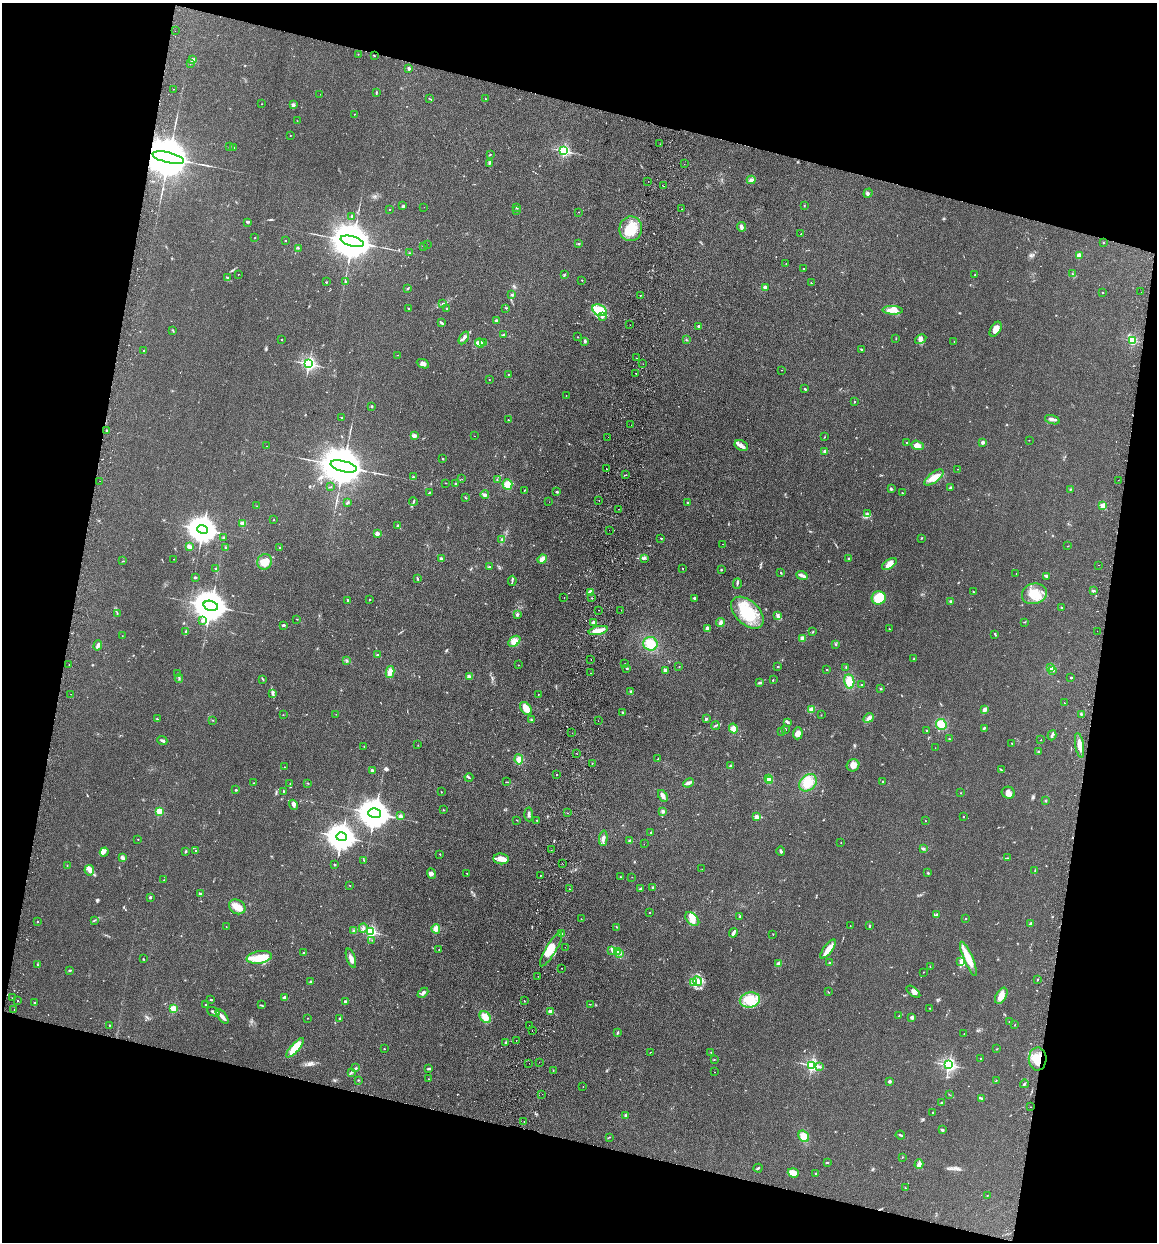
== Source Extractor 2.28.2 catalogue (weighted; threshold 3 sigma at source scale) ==
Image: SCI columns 177-4793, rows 14-4971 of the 5089 x 4985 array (HDU 1 of 3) = the unmasked area's bounding box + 8 px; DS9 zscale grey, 4 x 4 block average (1 PNG px = mean of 4 x 4 image px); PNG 1159 x 1244 px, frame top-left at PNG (2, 3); each listed source drawn as its Kron ellipse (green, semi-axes under 4 px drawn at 4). Shown black and unused: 28% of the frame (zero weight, under 2 of 3 exposures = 3% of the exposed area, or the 3 px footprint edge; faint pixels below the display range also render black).
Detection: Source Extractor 2.28.2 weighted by HDU 2 'WHT'. Background 0.183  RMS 0.012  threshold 0.0541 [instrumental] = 3 sigma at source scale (4.5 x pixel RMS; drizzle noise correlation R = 1.50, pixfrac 1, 0.05/0.05 arcsec/px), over >= 5 px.
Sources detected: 645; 3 too faint to see at this stretch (4 x 4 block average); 22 cosmic-ray / hot-pixel residue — neither listed nor drawn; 8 coinciding with a brighter row at this scale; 39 inside a brighter listed object's ellipse — not listed separately; of the other 573, all 500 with FLUX_AUTO >= 1.68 (the completeness limit of this list) listed and drawn (73 fainter detections not listed), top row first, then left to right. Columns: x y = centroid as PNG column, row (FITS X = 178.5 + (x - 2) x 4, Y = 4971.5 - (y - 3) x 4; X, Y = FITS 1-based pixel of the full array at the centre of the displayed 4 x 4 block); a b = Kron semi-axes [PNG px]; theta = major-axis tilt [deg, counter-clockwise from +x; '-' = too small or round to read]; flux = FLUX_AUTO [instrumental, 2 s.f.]
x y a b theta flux
175 31 2 2 - 1.9
358 54 2 2 - 2.3
374 56 2 2 - 3.6
193 60 3 2 - 9.3
190 63 2 2 - 1.8
409 68 2 2 - 55
173 89 2 2 - 2.5
376 92 2 2 - 2.9
320 94 2 2 - 2.2
430 99 2 2 - 3.9
486 99 2 2 - 3.2
262 104 2 2 - 4.2
293 105 2 2 - 96
354 114 2 2 - 4.2
297 121 2 2 - 1.8
290 135 2 2 - 3.1
660 144 2 2 - 1.8
230 147 2 2 - 3.9
234 148 2 2 - 2.6
564 151 2 2 - 1300
490 154 2 2 - 5.6
168 158 16 5 -14 63000
490 163 2 2 - 5.6
684 164 2 2 - 3
751 180 4 3 - 21
648 181 2 2 - 2.4
663 186 2 2 - 2.3
868 193 5 3 - 11
804 205 2 2 - 2.1
403 206 3 3 - 8.3
424 207 2 2 - 2
517 207 3 2 - 8.5
389 209 2 2 - 5.6
682 209 2 2 - 2.2
517 210 2 2 - 3.9
578 212 2 2 - 1.7
352 217 4 2 - 6.8
248 222 3 2 - 6.5
741 227 5 4 - 16
631 229 12 11 - 180
801 234 2 2 - 2.6
255 238 2 2 - 2.8
285 241 2 2 - 3.5
352 241 12 5 -15 38000
1103 242 2 2 - 2.4
427 244 2 2 - 2.6
578 244 3 2 - 6.8
423 246 2 2 - 2.3
298 248 2 2 - 4.4
410 253 2 2 - 4.5
1079 255 2 2 - 170
786 263 2 2 - 2.8
804 269 2 2 - 12
238 274 2 2 - 2.9
975 274 2 2 - 2.6
1072 274 3 2 - 4.4
564 275 2 2 - 4.5
228 278 3 2 - 7.5
582 280 2 2 - 8.6
346 281 2 2 - 5.8
326 282 2 2 - 4
811 283 2 2 - 5.5
765 287 2 2 - 71
408 289 3 2 - 5.8
1141 292 2 2 - 9.7
1103 293 2 2 - 5.1
512 295 3 2 - 6.1
640 295 2 2 - 2.8
443 303 3 2 - 5.2
408 308 2 2 - 3.5
447 308 2 2 - 8.9
506 308 2 2 - 3.7
599 310 7 5 -28 130
893 310 10 4 -2 71
602 317 4 3 - 15
496 321 3 2 - 8.9
441 323 4 2 - 12
630 325 2 2 - 1.8
699 326 3 2 - 16
996 329 8 5 57 46
173 330 3 2 - 4.7
504 334 2 2 - 4.2
578 337 2 2 - 2.8
464 338 7 2 57 14
281 339 2 2 - 6.3
896 339 2 2 - 2
921 339 6 3 29 16
686 340 2 2 - 3.5
1133 340 2 2 - 640
585 341 4 2 - 11
484 342 3 2 - 7.4
954 342 2 2 - 1.8
480 343 5 2 - 18
861 349 3 2 - 4.9
143 351 2 2 - 4.3
397 355 2 2 - 1.7
637 358 2 2 - 4
309 364 2 2 - 1900
423 364 6 4 -23 30
643 364 2 2 - 3.1
781 370 2 2 - 1.7
635 373 2 2 - 5.5
508 374 2 2 - 3.6
489 379 2 2 - 2.7
805 389 2 2 - 8
566 395 2 2 - 2.6
854 401 2 2 - 8
372 406 2 2 - 6.7
342 418 2 2 - 5.2
508 420 2 2 - 8.2
1052 420 8 3 -18 20
631 425 2 2 - 3.1
106 430 2 2 - 18
414 436 3 3 - 21
474 436 2 2 - 8.5
608 437 2 2 - 2.3
824 437 2 2 - 3.3
1029 440 2 2 - 1.8
906 442 2 2 - 3.2
983 442 2 2 - 84
741 445 7 5 -28 30
918 445 6 4 -19 47
266 446 2 2 - 2.4
825 451 2 2 - 110
443 459 2 2 - 12
344 466 13 5 -14 47000
606 469 2 2 - 7.4
958 469 2 2 - 1.9
625 475 2 2 - 15
413 477 2 2 - 6.7
934 477 11 5 37 63
462 479 2 2 - 1.8
497 480 2 2 - 3.2
1118 480 2 2 - 1.8
100 481 2 2 - 3.9
446 483 2 2 - 2.2
456 484 3 2 - 8.9
507 485 5 5 - 63
331 487 2 2 - 4.9
950 488 3 2 - 5.2
891 489 3 2 - 8.6
1070 489 2 2 - 4.2
524 490 2 2 - 4.9
557 492 3 2 - 9.1
429 493 3 2 - 9.4
902 493 2 2 - 11
485 495 4 3 - 17
465 498 3 2 - 2.6
599 500 2 2 - 2.8
413 501 4 2 - 5.6
347 502 3 2 - 10
549 502 2 2 - 3.6
688 503 3 2 - 5.5
257 506 2 2 - 1.7
1103 506 2 2 - 260
619 509 2 2 - 1.8
868 514 3 2 - 7.4
273 520 2 2 - 2.7
243 524 2 2 - 170
398 526 3 2 - 6.8
203 529 5 4 - 11000
609 530 2 2 - 1.8
377 534 2 2 - 110
223 537 2 2 - 3.9
661 538 2 2 - 13
921 538 2 2 - 3.9
502 539 2 2 - 4.2
722 544 2 2 - 1.9
1067 546 2 2 - 2.2
189 547 3 3 - 21
226 548 3 2 - 5.2
280 548 2 2 - 25
441 558 3 2 - 12
645 558 3 2 - 8.7
849 558 2 2 - 6
174 559 2 2 - 1.9
542 559 5 3 - 45
123 561 3 2 - 3.2
265 562 8 7 - 110
889 564 8 4 35 68
1099 565 2 2 - 7.5
489 567 3 2 - 7.5
683 568 2 2 - 2.9
215 569 2 2 - 15
721 570 2 2 - 15
781 573 2 2 - 5.1
1016 574 2 2 - 1.9
802 575 5 2 - 28
1046 576 4 2 - 16
195 577 4 2 - 6
417 579 3 2 - 8.3
512 581 5 2 - 11
737 583 5 2 - 11
1093 591 3 2 - 7.5
590 592 4 3 - 27
974 592 3 2 - 2.7
1034 594 12 10 17 130
564 598 2 2 - 7.6
591 598 2 2 - 2.7
694 598 2 2 - 11
879 598 7 6 - 110
370 599 2 2 - 4.6
348 600 3 2 - 8
951 601 3 2 - 8.3
211 606 7 4 -15 19000
1062 608 4 2 - 5.4
599 610 2 2 - 5.1
621 610 2 2 - 2.5
747 613 19 12 -44 290
117 614 2 2 - 2.1
517 614 3 2 - 14
777 616 3 3 - 13
297 619 2 2 - 3.3
203 620 4 3 - 19
594 622 3 3 - 26
1024 622 2 2 - 3
720 623 5 3 - 20
283 625 3 2 - 10
707 628 3 2 - 22
889 629 2 2 - 3
598 631 9 2 12 110
1097 631 2 2 - 2.9
185 632 4 2 - 7.6
813 632 2 2 - 4.8
995 634 3 2 - 4.5
122 636 2 2 - 2
803 638 3 3 - 20
514 641 7 4 39 50
650 644 7 7 - 92
836 644 2 2 - 4.3
98 645 5 2 - 29
378 655 2 2 - 10
914 659 2 2 - 3.9
347 660 3 2 - 7.3
591 660 2 2 - 2.4
625 664 2 2 - 3.3
69 665 2 2 - 3
519 665 2 2 - 2
679 666 2 2 - 1.9
778 667 2 2 - 4.7
846 667 3 2 - 4.1
627 668 2 2 - 8.1
1051 668 4 3 - 12
665 670 3 3 - 15
827 670 2 2 - 8.5
1052 671 2 2 - 5.2
390 672 6 4 78 46
591 673 2 2 - 1.7
177 674 2 2 - 5.1
469 676 3 2 - 17
179 678 4 2 - 7.2
1071 678 2 2 - 9.2
263 679 3 2 - 4.8
773 680 2 2 - 4
849 681 7 5 -80 81
760 683 4 2 - 11
862 685 2 2 - 4.7
881 689 2 2 - 5.4
631 691 3 2 - 7.6
71 694 2 2 - 2
273 694 2 2 - 4.8
538 695 2 2 - 3.4
1064 703 2 2 - 4.7
526 708 7 4 -52 96
811 709 3 2 - 29
984 710 4 2 - 29
623 712 2 2 - 12
336 714 2 2 - 2
1081 714 2 2 - 5.9
283 715 2 2 - 2.2
821 715 2 2 - 2.1
869 718 5 3 - 19
157 719 2 2 - 4
706 719 2 2 - 9.1
213 720 2 2 - 3.1
531 720 2 2 - 5.9
598 721 2 2 - 2.4
788 722 3 2 - 8.3
941 724 5 5 - 75
715 726 4 2 - 6.9
984 728 3 2 - 10
733 729 5 4 - 38
785 729 2 2 - 4.1
927 730 2 2 - 10
781 731 2 2 - 5.9
572 733 2 2 - 3
798 733 6 5 - 40
1052 735 5 2 - 12
949 739 3 2 - 5.9
162 740 5 2 - 13
1041 740 2 2 - 3.2
1012 743 2 2 - 2.9
418 745 2 2 - 1.9
1079 745 12 3 -80 54
364 746 2 2 - 3.1
935 748 2 2 - 1.8
1039 752 3 2 - 9.6
577 753 2 2 - 1.9
519 759 5 4 - 39
658 759 3 2 - 3.2
592 763 2 2 - 2.5
853 765 6 6 - 49
730 766 3 2 - 6.7
284 767 2 2 - 2.2
372 770 3 3 - 8.5
1001 770 3 2 - 5.3
557 774 2 2 - 30
469 777 4 2 - 7.8
768 779 2 2 - 220
770 781 2 2 - 110
882 781 2 2 - 11
506 782 3 2 - 3.4
253 783 2 2 - 1.9
290 783 2 2 - 1.9
308 783 2 2 - 3.4
688 783 6 2 23 31
808 783 10 7 42 120
236 790 2 2 - 19
283 791 2 2 - 4.6
441 792 2 2 - 1.8
961 793 2 2 - 2.1
1008 793 6 6 - 35
663 796 6 4 -58 29
1045 801 2 2 - 4.1
293 805 5 3 - 15
443 809 2 2 - 2.5
159 811 2 2 - 370
663 811 3 2 - 15
375 813 6 5 - 15000
567 813 2 2 - 2.7
529 814 7 2 -85 15
401 816 2 2 - 40
963 816 2 2 - 6.5
756 817 2 2 - 150
517 820 2 2 - 2.3
536 820 2 2 - 2.9
925 821 2 2 - 2.6
651 832 2 2 - 2.7
342 837 5 4 - 11000
603 838 7 3 85 26
138 839 2 2 - 6.7
630 841 2 2 - 77
841 842 2 2 - 2.2
644 844 2 2 - 1.8
923 849 3 3 - 10
196 850 2 2 - 6.5
551 850 2 2 - 4.7
186 851 2 2 - 13
781 851 5 2 - 9.9
104 852 4 3 - 19
440 854 2 2 - 3.5
122 858 4 3 - 19
1007 858 3 2 - 4.2
501 859 7 5 -7 42
364 860 3 2 - 4.4
562 863 2 2 - 1.8
334 864 2 2 - 6.2
67 866 2 2 - 2.1
702 869 2 2 - 2.1
89 870 5 4 - 28
1035 871 3 2 - 4.5
431 873 5 4 - 19
467 873 2 2 - 2.8
928 873 2 2 - 5.9
540 875 2 2 - 3.2
621 877 2 2 - 4.3
632 877 2 2 - 2
164 880 2 2 - 2.9
350 886 2 2 - 2.9
640 888 2 2 - 10
653 888 2 2 - 41
570 889 2 2 - 9.4
200 893 2 2 - 22
150 897 3 2 - 4.8
237 907 8 7 - 56
649 912 2 2 - 3.6
936 915 2 2 - 7.6
740 916 3 2 - 4.5
966 918 2 2 - 6.6
581 919 2 2 - 2.5
692 919 8 5 -43 52
94 920 3 2 - 4.4
38 922 2 2 - 2.9
1030 924 3 2 - 13
850 926 2 2 - 1.9
870 926 4 2 - 7.3
226 927 2 2 - 2.2
616 927 2 2 - 5.2
363 928 4 3 - 17
436 929 4 4 - 42
353 931 3 2 - 6.7
371 932 2 2 - 1300
733 933 4 3 - 20
562 934 4 3 - 18
773 934 2 2 - 2.4
372 940 2 2 - 4.1
565 947 2 2 - 2.5
439 949 2 2 - 2.4
551 949 20 5 59 85
828 949 11 4 53 61
612 951 3 2 - 8.8
617 952 4 2 - 14
304 953 3 2 - 5.4
620 953 3 2 - 7.3
259 957 12 6 10 96
351 958 10 3 -70 38
143 959 3 2 - 4
968 959 18 4 -67 110
960 961 4 2 - 11
830 963 2 2 - 9.7
779 964 4 3 - 24
37 965 2 2 - 4
930 967 2 2 - 3.8
562 968 2 2 - 6
69 971 3 2 - 5.8
924 972 2 2 - 1.8
538 976 2 2 - 1.7
1037 980 2 2 - 3.1
697 981 5 4 - 33
310 982 2 2 - 3.9
693 982 3 2 - 9.9
828 992 2 2 - 2.5
913 992 8 3 -39 25
423 993 6 3 43 21
1001 996 9 5 61 62
285 997 3 3 - 28
13 998 2 2 - 5.1
211 1000 2 2 - 4.9
750 1000 10 7 11 140
18 1001 2 2 - 10
345 1001 2 2 - 50
524 1001 2 2 - 2.7
35 1003 2 2 - 16
205 1004 2 2 - 8.2
590 1004 2 2 - 2
261 1005 4 2 - 5.7
930 1008 2 2 - 2.1
173 1009 2 2 - 360
14 1010 2 2 - 6.4
213 1012 6 2 -24 15
550 1012 2 2 - 130
222 1016 8 3 -49 35
899 1016 3 2 - 4.2
485 1017 6 5 - 54
912 1017 4 3 - 13
308 1018 2 2 - 2.9
339 1018 3 2 - 6.1
1009 1022 2 2 - 3.3
109 1025 2 2 - 7.2
1015 1025 2 2 - 2.2
529 1026 2 2 - 19
532 1031 2 2 - 2.2
617 1033 4 2 - 5.6
964 1033 2 2 - 2.2
516 1040 2 2 - 3.3
506 1043 3 2 - 11
295 1048 12 4 48 150
384 1049 2 2 - 6.2
996 1049 3 2 - 2.8
650 1052 2 2 - 7.9
711 1052 2 2 - 2.3
980 1058 2 2 - 4.6
1038 1059 11 9 87 130
714 1060 2 2 - 3.1
539 1062 2 2 - 5.2
529 1063 2 2 - 1.7
812 1065 2 2 - 1300
949 1065 2 2 - 1800
820 1067 2 2 - 6
356 1068 2 2 - 5.4
429 1069 3 2 - 14
553 1070 2 2 - 3
351 1072 3 2 - 6.3
714 1072 2 2 - 3.8
428 1079 2 2 - 7.3
358 1080 2 2 - 4.4
996 1080 2 2 - 2.6
890 1081 2 2 - 59
1024 1084 4 2 - 9.6
583 1087 2 2 - 1.8
542 1094 2 2 - 5.8
949 1094 2 2 - 2.1
981 1098 3 2 - 7
942 1103 2 2 - 5.1
1030 1107 2 2 - 3.1
932 1113 2 2 - 3.5
626 1115 4 3 - 11
524 1121 2 2 - 3
943 1130 3 2 - 5.7
900 1135 5 2 - 10
804 1136 6 5 - 67
609 1137 2 2 - 3.4
902 1157 2 2 - 1.9
827 1162 3 2 - 8.7
919 1164 5 3 - 24
758 1168 4 2 - 6.9
793 1173 5 4 - 66
816 1173 2 2 - 18
905 1188 2 2 - 2.3
987 1195 2 2 - 1.8
Overlapping masked pixels (flux is a lower limit): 2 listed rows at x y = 168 158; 1038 1059
Diffuse or blended objects may show on this block-average render without a row.